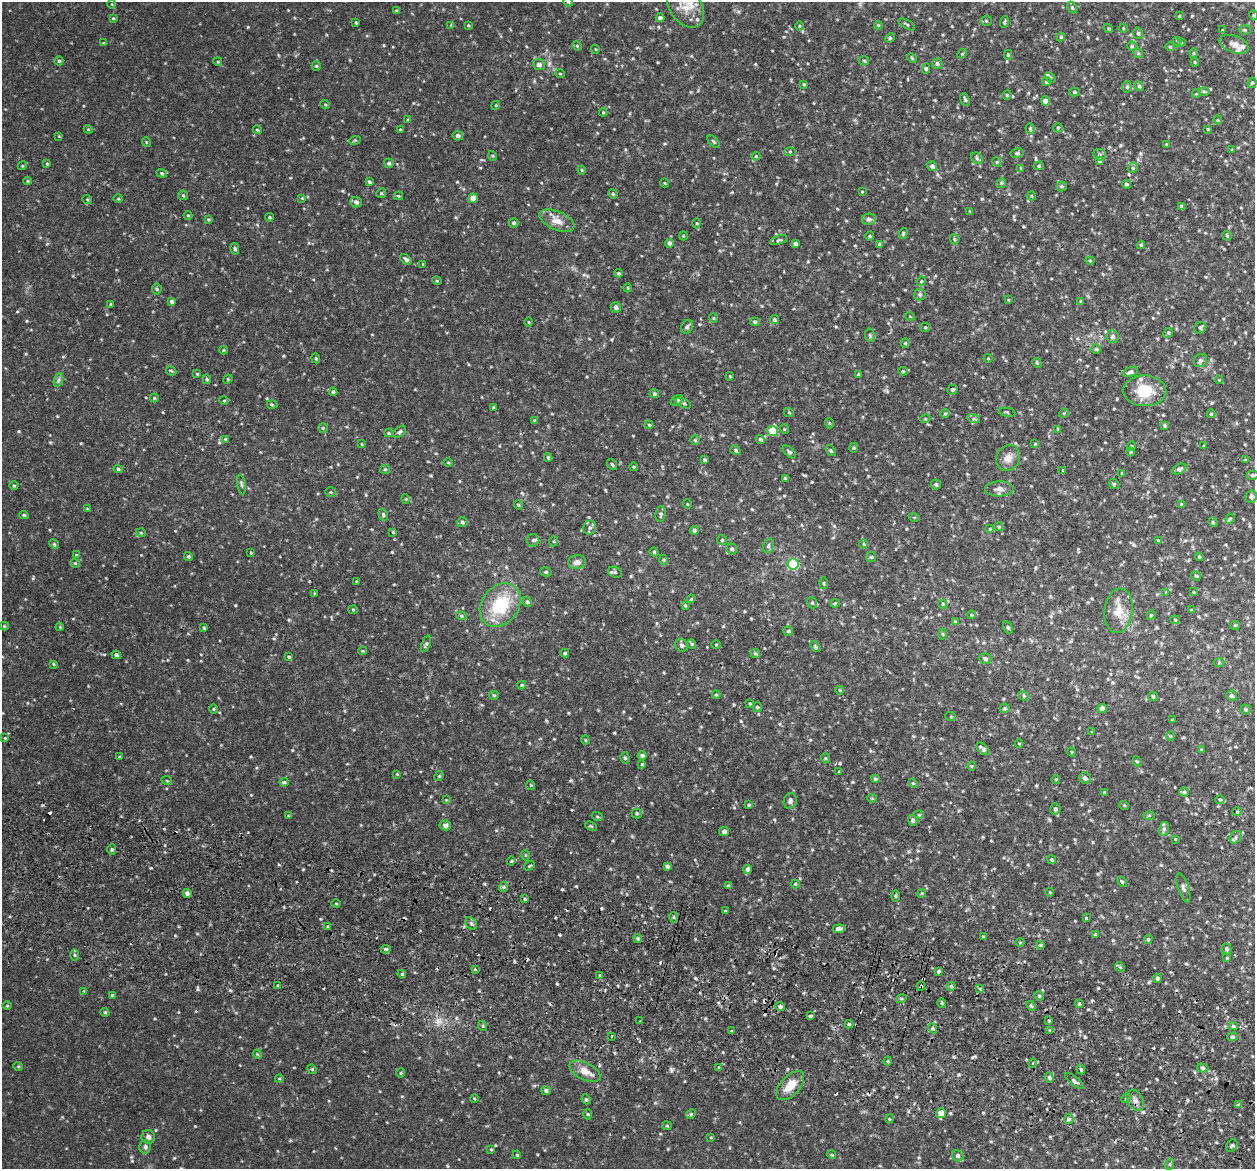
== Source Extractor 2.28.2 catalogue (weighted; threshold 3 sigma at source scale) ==
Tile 6 of 4 x 4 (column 2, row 2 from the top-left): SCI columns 1269-2521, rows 2512-3678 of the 5042 x 5143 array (HDU 1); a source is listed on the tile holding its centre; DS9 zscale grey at full resolution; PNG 1257 x 1171 px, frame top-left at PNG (2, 2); each listed source drawn as its Kron ellipse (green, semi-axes under 4 px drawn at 4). Shown black and unused: <1% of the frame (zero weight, under 2 of 3 exposures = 3% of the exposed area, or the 3 px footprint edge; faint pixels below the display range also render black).
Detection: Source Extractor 2.28.2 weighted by HDU 2 'WHT'; one run over the whole footprint, this tile lists its part. Background 0.0505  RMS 0.0062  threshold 0.028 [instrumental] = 3 sigma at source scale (4.5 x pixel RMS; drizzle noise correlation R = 1.50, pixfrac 1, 0.05/0.05 arcsec/px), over >= 5 px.
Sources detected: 493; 12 cosmic-ray / hot-pixel residue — neither listed nor drawn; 8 inside a brighter listed object's ellipse — not listed separately; the other 473 listed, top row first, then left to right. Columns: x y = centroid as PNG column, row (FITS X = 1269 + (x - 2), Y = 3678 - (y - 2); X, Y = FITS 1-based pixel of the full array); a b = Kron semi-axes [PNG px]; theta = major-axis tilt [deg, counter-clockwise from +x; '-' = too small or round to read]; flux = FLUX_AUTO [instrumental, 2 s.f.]
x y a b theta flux
568 2 5 4 - 0.76
112 4 4 3 - 0.43
686 7 22 15 -51 9.8
1072 8 6 4 -62 0.87
397 11 4 3 - 1
1253 15 5 3 - 0.58
1179 16 3 3 - 0.47
113 18 3 3 - 0.53
660 18 4 4 - 1.8
986 21 5 5 - 0.87
1004 22 6 3 72 0.69
356 23 3 3 - 0.65
907 24 9 3 -32 0.78
451 25 4 4 - 0.48
468 25 4 3 - 0.5
878 25 4 3 - 0.49
799 26 4 3 - 0.47
1108 28 5 3 - 0.63
1123 28 4 3 - 0.48
1223 30 3 3 - 0.6
1245 30 6 5 - 0.86
1138 33 6 4 -77 0.99
1061 37 4 4 - 0.63
890 38 5 4 - 0.72
1177 41 4 4 - 0.54
1181 42 4 3 - 0.45
104 43 4 3 - 0.83
1234 44 15 8 -20 3.4
577 46 5 4 - 0.66
1132 46 5 4 - 0.97
1170 47 4 4 - 0.63
595 49 4 3 - 0.43
1138 53 5 4 - 0.83
1194 53 5 3 - 0.52
962 54 5 4 - 0.6
1008 55 5 4 - 0.79
912 58 5 3 - 0.64
59 61 4 4 - 0.74
864 61 5 4 - 0.86
218 62 4 3 - 0.51
1195 62 4 3 - 0.62
937 64 5 5 - 1.3
539 65 6 5 - 2.6
316 66 5 4 - 0.76
926 69 5 4 - 0.93
560 74 5 3 - 0.45
1050 77 6 4 -42 0.7
1046 82 4 4 - 1
1252 83 5 4 - 0.89
804 84 4 3 - 0.66
1139 86 4 4 - 1
1127 87 5 4 - 0.9
1204 91 6 4 -2 0.82
1074 92 5 4 - 0.92
1196 94 4 3 - 0.44
1007 95 4 4 - 0.76
965 99 7 4 -71 1
1045 101 5 4 - 4
325 104 5 3 - 0.57
496 105 4 3 - 0.51
603 112 4 4 - 0.56
408 119 4 3 - 0.57
1218 120 4 4 - 0.55
1058 128 5 4 - 0.63
88 129 4 3 - 0.51
400 129 3 2 - 0.41
1030 129 5 4 - 0.71
1208 129 3 2 - 0.58
257 130 4 3 - 0.66
59 136 3 3 - 0.38
458 136 5 5 - 2
355 140 6 3 18 0.59
146 142 5 3 - 0.48
714 142 8 3 -45 0.86
1166 144 4 3 - 0.65
1232 150 3 3 - 0.56
790 152 5 3 - 0.69
1017 153 6 4 11 1.2
1099 155 6 5 - 1.1
493 156 5 3 - 0.55
756 156 4 4 - 0.58
977 158 6 5 - 1
1099 160 4 4 - 1.5
997 162 5 4 - 0.63
389 163 5 5 - 1.2
47 164 4 3 - 0.46
22 166 4 3 - 0.56
932 166 5 5 - 1.7
1039 166 5 4 - 0.67
1021 168 4 3 - 0.55
1133 168 5 4 - 0.91
582 170 4 4 - 0.58
162 173 5 4 - 0.88
27 181 4 4 - 0.59
369 182 4 3 - 0.95
665 183 4 3 - 0.42
1001 183 5 4 - 0.83
1126 184 4 3 - 0.87
1062 186 5 5 - 0.91
862 192 4 2 - 0.38
381 193 5 4 - 0.66
613 194 5 4 - 0.65
183 195 5 4 - 0.69
398 196 4 4 - 0.6
1032 196 4 3 - 0.48
302 198 4 4 - 0.48
473 198 4 4 - 4.8
87 199 5 3 - 0.58
118 199 5 3 - 0.52
356 202 5 5 - 1.8
1182 206 4 4 - 1.9
970 211 4 4 - 0.55
188 215 4 3 - 0.46
269 217 4 3 - 0.68
208 219 4 3 - 0.62
869 219 7 5 8 1.4
557 221 18 9 -23 5.8
514 223 5 4 - 0.94
697 223 5 3 - 0.53
903 233 6 4 71 0.73
683 236 4 3 - 0.46
870 236 4 4 - 0.65
1227 236 5 4 - 0.67
954 239 5 3 - 0.68
779 240 9 4 18 1
669 243 4 4 - 1.6
795 244 4 3 - 1.4
880 244 4 3 - 1
1141 245 4 3 - 0.69
235 249 5 4 - 0.97
406 259 7 4 -39 1.5
1090 261 4 4 - 0.6
423 264 3 3 - 0.38
619 273 4 3 - 0.7
437 281 5 3 - 0.52
921 281 5 4 - 0.62
628 288 4 3 - 0.49
157 289 5 5 - 0.92
920 294 6 6 - 1.1
1008 300 3 3 - 0.5
172 301 4 3 - 1.5
1081 301 3 3 - 0.56
111 304 4 3 - 0.7
616 307 5 5 - 1.8
910 316 5 3 - 0.44
713 318 5 3 - 0.43
774 319 4 4 - 0.87
529 322 5 3 - 0.5
755 322 5 3 - 0.85
687 327 7 5 60 1.4
925 327 5 4 - 0.64
1200 328 6 5 - 0.94
1168 333 5 4 - 0.65
870 335 7 4 -83 0.96
1113 336 6 6 - 1.8
905 343 5 4 - 0.66
1096 349 4 4 - 0.88
223 350 4 3 - 0.48
316 358 5 4 - 0.68
988 358 4 3 - 0.42
1200 360 7 6 - 1.4
1037 363 5 4 - 0.69
171 371 5 4 - 0.69
903 371 5 4 - 0.82
1130 372 8 4 18 1.5
197 374 4 4 - 0.54
859 374 4 3 - 1.2
730 376 4 3 - 0.49
207 379 5 4 - 0.74
228 379 5 4 - 0.57
58 380 7 4 70 1.3
1219 380 4 3 - 0.47
952 390 5 4 - 0.93
1145 391 21 15 -1 16
333 392 4 4 - 0.82
654 394 4 4 - 0.9
154 398 4 4 - 0.6
677 400 7 4 33 1.4
224 401 5 3 - 0.53
683 403 8 3 -26 0.92
272 405 5 3 - 0.61
493 407 4 3 - 0.59
1007 412 8 2 -10 0.59
789 413 5 3 - 0.5
945 413 5 3 - 0.57
1064 413 5 4 - 0.58
1211 414 4 4 - 0.55
925 419 5 3 - 0.53
974 419 6 4 -17 0.94
534 420 4 3 - 0.54
829 423 5 3 - 0.52
649 425 4 4 - 0.55
1165 425 4 4 - 0.89
323 428 5 5 - 0.69
784 429 5 3 - 0.46
1058 429 4 4 - 0.53
773 431 5 5 - 18
400 432 7 4 42 1.3
388 433 4 4 - 0.69
225 439 4 3 - 0.58
760 439 5 4 - 1.2
695 440 5 4 - 0.8
362 444 4 3 - 0.45
1035 444 3 3 - 0.48
1131 446 4 4 - 0.62
1204 446 4 3 - 0.44
854 448 5 4 - 0.73
735 450 5 4 - 0.86
831 451 6 3 -53 0.77
789 452 8 4 -43 1.1
1131 452 4 4 - 0.62
548 457 4 3 - 0.78
1008 458 13 11 56 4.4
704 460 3 3 - 0.92
1245 460 3 3 - 0.42
448 462 5 3 - 0.58
612 464 6 4 -53 0.8
633 467 4 3 - 0.56
118 469 4 4 - 0.81
385 469 5 4 - 0.71
1179 469 8 4 24 1.5
1063 470 4 3 - 0.5
1122 473 4 3 - 0.64
1252 475 6 4 2 0.88
785 478 4 3 - 0.63
241 484 10 3 -81 1
936 484 5 5 - 1
1114 484 5 4 - 0.65
14 486 4 3 - 0.55
999 489 14 7 1 2.9
331 492 5 4 - 0.65
1251 496 6 5 - 1.5
406 499 5 3 - 0.51
687 504 4 3 - 0.43
1181 504 3 2 - 0.49
518 505 5 3 - 0.52
87 509 3 3 - 0.47
660 514 8 5 82 1.2
24 515 5 4 - 0.82
383 515 6 4 -71 0.83
914 517 5 3 - 0.48
1230 519 5 4 - 0.8
462 522 5 4 - 1.1
1213 522 5 4 - 0.77
999 527 5 4 - 0.68
590 528 7 6 - 1.8
990 529 4 4 - 0.55
694 530 4 4 - 1.5
393 532 4 4 - 0.43
141 533 5 3 - 0.56
533 540 6 6 - 1.2
722 540 5 5 - 0.74
554 541 5 3 - 0.65
1158 541 4 4 - 0.76
54 544 5 4 - 0.68
864 544 5 3 - 0.55
768 546 7 5 72 1.1
732 549 5 5 - 1.3
654 552 4 4 - 0.62
251 553 3 3 - 0.48
76 555 4 3 - 0.56
188 556 4 4 - 0.81
871 557 5 5 - 0.83
1199 557 4 3 - 0.62
664 560 5 3 - 0.6
577 562 9 7 11 2.7
75 563 4 4 - 0.6
793 564 5 5 - 47
546 572 6 4 -13 0.98
615 572 7 5 -20 1
1196 576 5 4 - 0.7
357 582 3 3 - 0.6
824 583 6 3 -82 0.68
1194 592 4 3 - 0.44
315 593 4 2 - 0.4
1166 593 4 4 - 0.49
691 599 4 3 - 0.49
527 602 5 4 - 0.84
812 603 6 4 -68 0.97
835 603 4 4 - 0.7
943 604 4 4 - 0.61
500 605 23 18 51 30
685 605 4 3 - 0.66
353 610 4 4 - 0.6
1192 610 4 3 - 0.63
1119 611 22 14 82 9.6
971 615 4 3 - 0.47
1151 615 4 4 - 0.63
461 616 5 4 - 0.8
1175 620 4 4 - 0.7
955 621 4 3 - 0.56
1235 625 5 4 - 0.62
4 626 4 4 - 0.52
60 627 4 3 - 0.49
1008 627 7 4 -62 0.95
204 628 4 4 - 0.67
788 631 5 5 - 0.74
943 634 5 3 - 0.6
426 644 8 4 68 1
692 644 5 4 - 0.76
682 645 7 6 - 1.8
716 645 4 4 - 0.58
815 647 6 4 -51 0.87
362 651 4 3 - 0.55
565 653 4 3 - 0.86
755 653 5 4 - 0.77
116 655 5 4 - 1.1
289 657 4 4 - 0.78
985 659 6 5 - 1.5
1219 663 5 3 - 0.62
53 664 4 3 - 0.59
522 685 4 4 - 0.64
840 690 4 4 - 0.55
494 695 5 4 - 0.64
716 695 4 3 - 0.73
1024 696 5 4 - 0.7
1232 696 5 5 - 0.98
1153 697 5 4 - 0.7
750 704 4 3 - 0.47
757 707 5 4 - 0.7
1005 708 5 5 - 0.89
214 709 4 3 - 0.49
1102 709 4 4 - 3.4
1245 709 5 5 - 0.89
951 717 5 3 - 0.56
1172 720 3 3 - 0.42
1092 732 4 4 - 0.49
1170 736 5 3 - 0.49
5 738 4 3 - 0.5
585 740 4 4 - 0.6
1019 744 4 3 - 0.5
983 749 8 4 -41 1.8
1201 750 4 3 - 0.57
1072 752 5 3 - 0.53
642 755 4 4 - 1.4
120 757 4 3 - 0.58
625 758 6 4 -74 0.93
825 758 5 3 - 0.57
1137 761 5 4 - 0.72
642 764 3 3 - 0.48
971 766 4 4 - 0.63
839 772 3 2 - 0.74
397 774 3 3 - 0.47
439 776 5 4 - 0.63
1085 778 6 5 - 2
875 779 4 3 - 1
1056 779 4 3 - 0.47
167 781 5 3 - 0.58
284 782 4 4 - 0.83
913 783 5 4 - 0.72
531 785 5 3 - 0.46
1104 792 4 3 - 0.5
1184 792 5 5 - 0.96
872 798 5 4 - 0.67
1220 799 5 3 - 0.65
446 800 3 3 - 0.41
790 801 8 6 70 2
749 805 4 3 - 0.61
1124 805 5 3 - 0.45
1055 809 5 5 - 1.4
1237 812 4 4 - 0.57
637 813 5 5 - 0.86
919 815 5 3 - 0.59
1149 815 6 3 1 0.59
288 816 4 3 - 0.55
597 816 5 3 - 0.6
913 820 5 4 - 1.4
445 825 6 5 - 1.5
591 826 6 4 -25 0.71
1164 829 7 5 71 1.2
724 832 5 4 - 1.8
1236 837 7 5 47 1.3
1175 839 4 3 - 0.49
112 849 5 4 - 0.98
525 855 5 3 - 0.49
1052 860 4 3 - 0.77
511 861 4 4 - 0.57
529 866 6 3 35 0.6
667 866 4 4 - 1.5
748 869 4 4 - 2.3
1122 881 5 4 - 0.8
795 884 4 4 - 0.6
728 886 4 3 - 0.69
503 887 5 3 - 0.71
1183 888 15 5 -73 2
1050 892 4 3 - 0.51
187 893 5 4 - 2
922 893 4 3 - 0.52
895 896 5 3 - 0.67
525 899 4 3 - 0.68
336 904 5 3 - 0.48
725 910 4 2 - 0.42
673 917 5 3 - 0.6
1086 918 3 3 - 0.46
471 923 6 5 - 1
328 927 4 3 - 0.7
839 929 6 4 7 4.6
1095 934 4 3 - 0.65
983 937 3 3 - 0.78
638 938 4 4 - 0.97
1148 939 4 4 - 0.75
1020 942 4 3 - 0.5
1040 945 4 4 - 0.62
386 949 5 4 - 1.1
1227 949 5 5 - 1.2
74 955 6 4 -89 0.87
1227 958 4 3 - 0.55
1120 967 5 4 - 0.72
475 969 3 3 - 0.84
939 972 3 3 - 2.4
402 974 4 4 - 0.65
600 975 4 2 - 0.48
1157 978 4 4 - 1.1
278 985 4 2 - 0.5
921 986 5 3 - 2
951 986 4 4 - 0.8
980 989 3 3 - 3.3
84 991 4 4 - 0.47
112 995 4 4 - 0.73
1039 996 5 4 - 0.74
901 999 5 3 - 0.66
942 1003 4 4 - 0.69
1079 1004 4 3 - 0.82
7 1006 5 3 - 0.46
780 1006 5 4 - 1.4
1031 1006 6 3 -44 0.85
105 1012 4 4 - 0.71
810 1016 4 3 - 1.2
640 1021 2 2 - 0.52
1049 1021 3 3 - 0.63
849 1024 4 4 - 0.83
483 1026 5 3 - 0.63
1233 1026 4 4 - 1.1
933 1028 5 4 - 0.82
1050 1030 3 3 - 2.4
732 1031 3 3 - 0.58
611 1036 3 2 - 1.1
1232 1037 5 4 - 0.92
257 1054 4 3 - 0.53
888 1061 4 3 - 0.63
1033 1063 4 3 - 0.53
18 1066 5 3 - 0.53
719 1067 3 3 - 1.1
1203 1068 6 4 -16 0.97
312 1069 5 4 - 0.75
1081 1069 5 4 - 0.86
585 1071 17 8 -27 5.7
401 1073 4 4 - 0.62
1049 1078 5 4 - 0.9
279 1079 4 3 - 0.49
1074 1081 11 3 -38 1.3
790 1086 17 9 47 8.5
546 1090 5 4 - 1.2
474 1098 4 3 - 0.52
1126 1098 5 4 - 0.69
586 1099 5 4 - 0.83
1135 1100 11 7 -62 2.6
1238 1104 4 3 - 0.65
941 1113 5 5 - 5.8
588 1114 5 3 - 0.64
691 1114 5 4 - 0.78
889 1119 4 3 - 0.56
1069 1119 5 5 - 0.98
667 1126 5 4 - 0.72
148 1137 7 6 - 1.9
711 1137 4 3 - 0.46
1232 1145 7 5 53 1.1
145 1147 7 6 - 1.3
491 1149 4 3 - 0.6
517 1155 4 3 - 0.53
832 1155 4 3 - 0.59
958 1156 6 5 - 1.1
1170 1164 5 3 - 0.61
Overlapping masked pixels (flux is a lower limit): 2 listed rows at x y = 939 972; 921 986
Isophote crosses this tile's border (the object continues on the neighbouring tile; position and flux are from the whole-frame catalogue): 2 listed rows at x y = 568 2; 686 7
Unlisted compact peaks at least as high as the median listed source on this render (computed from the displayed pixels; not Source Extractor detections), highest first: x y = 303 869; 557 984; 559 934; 614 733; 235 605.